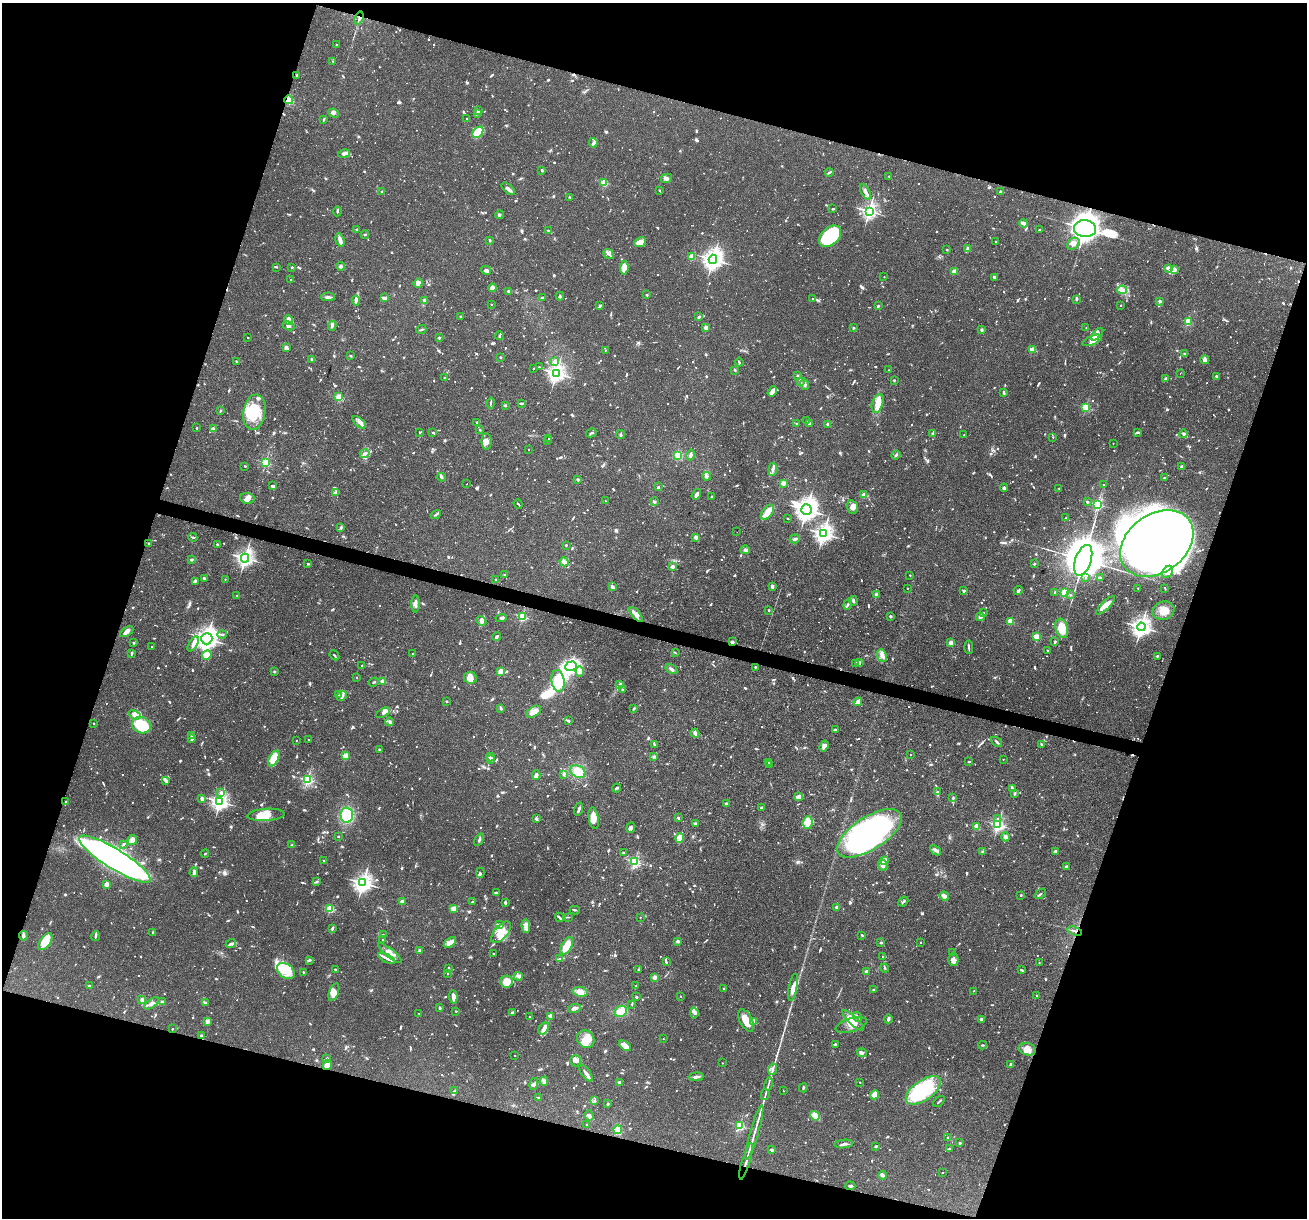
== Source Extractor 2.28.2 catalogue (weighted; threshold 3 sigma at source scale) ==
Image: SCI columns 1-5220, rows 251-5112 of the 5220 x 5237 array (HDU 1 of 3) = the unmasked area's bounding box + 8 px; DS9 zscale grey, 4 x 4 block average (1 PNG px = mean of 4 x 4 image px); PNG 1309 x 1220 px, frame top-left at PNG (2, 3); each listed source drawn as its Kron ellipse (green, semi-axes under 4 px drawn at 4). Shown black and unused: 36% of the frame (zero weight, under 3 of 4 exposures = <1% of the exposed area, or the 3 px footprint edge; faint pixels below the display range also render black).
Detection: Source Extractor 2.28.2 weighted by HDU 2 'WHT'. Background 0.0756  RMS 0.0036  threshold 0.016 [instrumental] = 3 sigma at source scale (4.5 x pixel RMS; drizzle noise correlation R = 1.50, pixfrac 1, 0.05/0.05 arcsec/px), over >= 5 px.
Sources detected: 1884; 27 too faint to see at this stretch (4 x 4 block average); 17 inside a brighter object's white glare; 13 cosmic-ray / hot-pixel residue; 1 long thin detection or spike segment (spike, bleed or trail) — neither listed nor drawn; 76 coinciding with a brighter row at this scale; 96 inside a brighter listed object's ellipse — not listed separately; of the other 1654, all 500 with FLUX_AUTO >= 2.45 (the completeness limit of this list) listed and drawn (1154 fainter detections not listed), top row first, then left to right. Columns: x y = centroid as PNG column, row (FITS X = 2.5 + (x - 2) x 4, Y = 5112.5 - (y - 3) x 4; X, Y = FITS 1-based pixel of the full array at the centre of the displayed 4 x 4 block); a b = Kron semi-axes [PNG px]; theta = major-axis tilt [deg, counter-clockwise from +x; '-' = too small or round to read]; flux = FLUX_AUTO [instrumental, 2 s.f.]
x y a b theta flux
359 18 7 2 71 5
336 45 2 2 - 4.1
333 61 3 2 - 3.7
297 75 2 2 - 2.9
289 100 4 3 - 25
478 111 3 2 - 7.5
334 113 5 4 - 8
477 113 3 2 - 3.4
324 119 3 2 - 3
467 119 2 2 - 4
478 132 6 4 47 65
593 143 4 3 - 5.4
344 154 6 3 11 11
542 170 3 2 - 4.6
829 172 4 2 - 4.7
889 176 2 2 - 2.9
666 178 5 4 - 7.3
604 182 2 2 - 140
508 189 8 3 -42 8
660 190 2 2 - 4.4
382 192 3 2 - 4.8
865 192 9 3 -63 8.2
1000 192 3 3 - 5.4
570 197 2 2 - 3.2
833 209 3 2 - 3.4
337 211 5 2 - 2.5
869 211 3 3 - 570
500 215 4 2 - 2.7
1023 223 4 2 - 16
357 229 2 2 - 7
1085 229 11 8 -5 3200
548 230 2 2 - 5.2
1039 230 3 2 - 2.5
365 235 4 2 - 2.7
830 236 13 8 42 160
340 240 7 3 -73 14
490 240 3 2 - 2.7
995 241 2 2 - 3.5
640 242 6 4 25 18
1073 244 7 5 41 9.9
968 249 2 2 - 10
947 250 2 2 - 5.5
609 254 6 2 -37 5.3
692 257 2 2 - 83
713 259 4 4 - 970
340 266 4 3 - 6.5
277 267 4 2 - 2.5
292 267 2 2 - 7.5
624 268 7 4 83 23
1168 268 4 3 - 7.5
1174 269 3 3 - 13
486 270 5 3 - 10
954 271 2 2 - 64
884 277 2 2 - 2.6
994 277 2 2 - 4.1
291 280 2 2 - 3.8
418 283 5 3 - 15
492 288 4 3 - 11
1122 290 5 3 - 6.2
509 292 2 2 - 7
647 295 2 2 - 8.6
560 296 4 2 - 2.6
328 297 7 3 2 6.7
384 298 3 2 - 12
542 298 3 3 - 3.7
813 299 2 2 - 7.5
1077 299 3 2 - 2.6
356 300 5 2 - 3.8
425 300 2 2 - 33
1160 301 2 2 - 5.9
491 304 2 2 - 3.6
1121 305 2 2 - 5.4
600 306 3 2 - 5.8
878 306 2 2 - 3.8
460 317 2 2 - 5.7
699 317 2 2 - 4.2
288 320 5 3 - 9.7
1188 322 2 2 - 150
288 326 6 3 -26 7.8
332 326 5 3 - 5.4
706 328 2 2 - 45
853 328 2 2 - 8.9
1086 328 2 2 - 2.6
981 329 3 2 - 2.7
421 330 5 2 - 2.9
1097 334 7 4 45 8.7
499 336 4 2 - 3.3
248 338 2 2 - 3.4
439 338 2 2 - 4.4
1092 340 10 4 23 26
286 348 4 3 - 9.9
1032 349 2 2 - 69
605 350 2 2 - 2.8
1185 353 3 2 - 3.4
351 356 2 2 - 2.6
500 357 2 2 - 11
312 359 4 2 - 2.7
1205 360 4 3 - 7.9
237 362 2 2 - 4.1
555 362 2 2 - 27
739 362 4 2 - 2.9
539 367 2 2 - 5.4
533 369 2 2 - 3.7
735 370 3 2 - 2.5
889 370 2 2 - 2.9
556 373 3 3 - 720
1180 374 2 2 - 5.6
797 376 2 2 - 3.3
444 377 2 2 - 5.3
1216 377 4 2 - 5.6
1166 379 2 2 - 7.3
894 380 2 2 - 7
800 381 3 2 - 9.3
805 384 6 2 -79 15
772 391 5 2 - 20
1004 392 3 2 - 3.1
339 397 2 2 - 81
491 403 5 2 - 2.8
878 403 10 5 73 24
522 404 3 2 - 2.7
505 406 3 2 - 2.6
1086 407 2 2 - 170
220 411 2 2 - 2.5
254 412 18 11 81 90
807 420 2 2 - 5.7
359 422 8 3 -40 9.3
477 422 2 2 - 8.7
809 423 2 2 - 8.4
797 424 2 2 - 6
827 424 2 2 - 7.6
197 428 2 2 - 5.1
213 429 2 2 - 38
480 430 2 2 - 2.9
419 432 2 2 - 5.5
433 432 2 2 - 3.1
1137 432 4 2 - 3
591 433 5 2 - 3
933 433 4 2 - 4.2
621 434 4 2 - 2.7
1183 434 4 3 - 3.7
964 435 2 2 - 2.7
1053 437 2 2 - 3.1
549 438 2 2 - 8.4
486 441 8 5 -88 12
548 441 2 2 - 18
1113 443 2 2 - 2.5
529 449 2 2 - 3.5
365 454 5 3 - 6.8
678 455 4 3 - 29
691 455 5 2 - 6.3
896 455 5 2 - 3
266 462 2 2 - 240
245 466 2 2 - 2.9
1181 466 2 2 - 6.2
773 469 6 2 84 5.3
706 476 4 3 - 4.9
442 477 4 3 - 3.6
1165 478 3 2 - 2.5
578 480 2 2 - 16
783 483 2 2 - 58
467 484 2 2 - 6.1
1103 484 2 2 - 2.5
273 486 3 2 - 8.7
658 487 3 2 - 3
1004 488 4 2 - 5.3
1059 488 2 2 - 2.9
335 493 2 2 - 31
696 494 5 3 - 9.5
864 495 2 2 - 41
712 497 3 2 - 3.4
247 498 7 5 -7 12
605 501 2 2 - 2.7
654 502 4 2 - 3.5
1087 502 2 2 - 2.8
518 504 5 2 - 2.6
1098 504 2 2 - 280
853 507 7 5 -74 14
806 510 5 5 - 1300
767 512 8 5 54 21
436 515 5 2 - 3.1
787 518 2 2 - 2.8
1066 518 3 2 - 2.6
341 528 2 2 - 4.4
737 532 2 2 - 13
823 534 4 3 - 820
193 537 4 2 - 2.4
696 537 2 2 - 41
795 539 5 2 - 4.1
1157 543 40 29 36 2700
149 544 2 2 - 6
217 544 2 2 - 7.6
566 545 2 2 - 7.2
745 550 5 3 - 5
245 558 4 3 - 630
191 560 3 3 - 3.2
1083 560 16 8 71 9600
564 562 5 4 - 13
308 564 2 2 - 3
1034 564 2 2 - 12
672 567 2 2 - 35
1168 572 7 4 54 14
504 575 2 2 - 6.6
910 575 2 2 - 3.9
204 578 3 2 - 5.1
1086 578 2 2 - 2.7
1100 578 3 2 - 2.9
225 579 2 2 - 2.5
496 580 2 2 - 5.6
195 581 4 2 - 6.4
772 586 4 3 - 4.6
612 587 3 2 - 11
907 588 2 2 - 3.4
1138 588 2 2 - 2.8
1165 588 3 2 - 2.8
1018 590 5 3 - 3.4
964 591 2 2 - 16
1055 592 2 2 - 2.8
1065 593 2 2 - 180
876 594 2 2 - 34
237 595 2 2 - 2.7
1070 595 2 2 - 2.5
853 601 5 3 - 3.8
415 604 8 3 -89 8.2
848 604 6 2 71 3.4
1106 605 12 3 43 24
769 610 2 2 - 6.5
1164 611 11 9 16 29
983 613 2 2 - 3.2
636 615 9 3 -49 9.9
522 616 2 2 - 200
890 616 2 2 - 14
980 617 4 3 - 5
501 618 6 2 5 3.9
481 621 5 4 - 5.9
1010 621 2 2 - 93
1141 627 4 4 - 760
1062 628 10 6 -74 44
127 632 7 4 33 9.7
222 634 5 3 - 4
497 637 4 2 - 4.9
1036 637 2 2 - 99
207 639 6 5 - 900
732 642 2 2 - 34
1055 642 3 2 - 3.4
134 643 2 2 - 11
951 643 2 2 - 63
193 644 8 3 60 9.8
152 646 2 2 - 2.8
969 647 6 2 -85 3.9
1048 651 2 2 - 7.7
131 653 4 3 - 3.3
413 653 2 2 - 2.6
675 653 4 2 - 2.6
207 655 5 4 - 40
334 655 5 2 - 2.9
882 656 6 4 -65 11
1157 656 2 2 - 8.6
859 662 4 2 - 2.6
856 663 4 2 - 3.1
362 666 2 2 - 7.2
571 666 6 4 19 330
755 667 2 2 - 6.9
671 669 6 3 -33 5.1
274 671 2 2 - 2.5
501 671 2 2 - 33
580 671 5 4 - 11
357 677 2 2 - 2.7
470 678 6 6 - 18
383 681 2 2 - 56
558 681 11 6 -81 69
374 682 5 2 - 2.5
620 684 4 2 - 3.6
622 690 3 3 - 2.5
339 694 3 2 - 12
342 696 5 2 - 6.1
446 701 2 2 - 7.3
858 702 4 3 - 17
501 708 3 2 - 4.1
634 709 3 2 - 2.6
534 712 8 5 32 17
383 713 7 2 29 9.8
135 715 6 3 -22 8.1
568 721 3 2 - 2.9
390 722 4 3 - 5.3
94 723 2 2 - 3.9
141 725 9 8 - 140
835 729 3 2 - 3
695 733 4 4 - 5
191 735 2 2 - 5.3
192 739 3 2 - 4.9
296 740 2 2 - 2.5
308 740 2 2 - 2.9
996 742 6 2 -39 4.9
1041 744 2 2 - 4.6
655 745 3 2 - 3
824 746 6 3 71 6.1
379 750 3 2 - 4
910 755 2 2 - 2.6
345 756 2 2 - 86
490 757 4 3 - 5.5
654 757 3 2 - 4.6
274 759 8 4 63 38
1003 759 2 2 - 2.5
490 760 2 2 - 14
768 762 2 2 - 3.1
969 762 2 2 - 4.1
769 765 2 2 - 3.8
578 772 8 5 -25 38
564 774 4 3 - 3.5
536 775 5 3 - 7.5
165 780 3 2 - 9
307 780 2 2 - 280
616 788 4 2 - 4.2
1012 788 2 2 - 4.1
221 792 3 2 - 3.2
937 792 2 2 - 6.5
1014 793 3 2 - 2.6
799 797 4 3 - 11
953 798 3 2 - 2.6
202 799 2 2 - 8.4
66 801 2 2 - 2.7
220 802 3 3 - 630
726 804 2 2 - 7.7
761 808 4 3 - 3.3
579 809 7 2 74 4.9
266 815 18 6 4 57
347 815 7 6 - 110
536 818 3 2 - 4.6
594 818 11 5 -81 21
678 818 2 2 - 5.6
998 818 4 2 - 3.6
695 823 3 2 - 3.1
808 823 6 5 - 25
998 825 2 2 - 400
977 826 2 2 - 64
631 827 5 4 - 6.7
869 833 37 16 32 630
338 836 2 2 - 7
1005 837 4 3 - 10
680 838 5 3 - 16
132 840 5 4 - 19
479 840 7 2 61 4.4
123 844 2 2 - 2.6
292 845 3 2 - 2.7
936 850 6 3 -39 5.8
983 852 3 2 - 6.1
1056 852 4 3 - 7.7
623 853 2 2 - 3.3
205 854 4 2 - 2.6
115 859 42 10 -32 1500
324 861 3 2 - 3.4
635 861 2 2 - 280
885 861 4 3 - 20
883 865 6 4 -65 9.1
1066 867 2 2 - 4.7
194 872 4 2 - 12
480 873 5 2 - 3.1
316 882 4 2 - 4.5
363 883 4 4 - 730
107 884 2 2 - 65
496 892 3 2 - 3.8
1040 894 6 2 40 2.5
1021 895 2 2 - 9.1
944 896 5 2 - 20
402 902 2 2 - 45
473 902 3 2 - 2.8
903 902 5 2 - 3.4
505 903 3 2 - 5.2
837 907 2 2 - 6.1
330 909 2 2 - 180
453 909 4 3 - 25
575 910 5 2 - 2.5
559 917 5 2 - 4
568 917 4 2 - 2.5
640 917 2 2 - 2.8
500 924 2 2 - 4.6
526 926 7 3 -86 24
332 929 4 2 - 3.1
1075 931 7 2 -17 5.2
153 932 4 2 - 3.6
501 932 13 6 48 29
383 935 2 2 - 6.7
862 935 3 2 - 3.4
23 936 5 3 - 7.2
95 936 5 2 - 3.8
383 939 2 2 - 3.3
678 941 4 3 - 3.4
45 942 9 5 53 49
920 942 2 2 - 4.2
231 943 5 2 - 4.2
450 943 7 4 35 14
881 943 2 2 - 12
567 946 9 5 60 30
419 950 2 2 - 6.1
390 953 14 3 -39 16
493 953 2 2 - 4.4
953 953 2 2 - 3.4
883 957 2 2 - 2.5
387 958 9 3 -27 7.7
560 959 4 2 - 2.6
953 959 6 5 - 8.8
309 960 3 2 - 2.9
666 962 4 2 - 4.1
1039 963 2 2 - 2.8
449 968 3 2 - 2.9
885 968 4 2 - 2.6
335 969 2 2 - 6.5
638 970 3 3 - 2.7
1022 970 3 2 - 3.3
286 971 10 7 -39 31
303 972 2 2 - 6.2
866 972 2 2 - 31
448 973 3 2 - 2.7
518 976 4 3 - 5.6
655 977 2 2 - 53
507 982 6 6 - 34
89 986 2 2 - 12
636 986 3 2 - 2.6
793 987 14 4 78 21
724 988 2 2 - 6.9
873 990 2 2 - 9.3
973 991 2 2 - 2.5
334 992 9 5 70 13
580 992 7 4 -10 20
1037 995 2 2 - 3.7
681 996 2 2 - 2.9
453 997 6 2 -84 15
636 997 2 2 - 12
142 999 3 3 - 8.5
162 1002 3 3 - 5.1
205 1002 3 3 - 3.3
151 1003 8 3 35 8.1
632 1004 4 2 - 2.5
440 1008 3 2 - 3.7
574 1008 6 3 10 9.2
456 1011 2 2 - 7.2
621 1011 6 5 - 30
419 1013 2 2 - 3.2
512 1013 3 3 - 4.2
694 1013 5 3 - 6.3
551 1016 3 2 - 13
529 1017 2 2 - 2.4
857 1017 5 3 - 5
888 1019 4 2 - 6.1
982 1019 4 2 - 4.7
746 1020 12 6 -63 38
853 1020 14 3 -43 24
207 1021 4 3 - 8.3
753 1021 2 2 - 50
851 1025 16 6 17 21
544 1028 6 4 57 11
172 1029 2 2 - 6.6
201 1036 4 3 - 3.7
586 1039 9 8 - 25
663 1039 2 2 - 2.7
835 1044 3 2 - 3.8
982 1045 4 2 - 3.1
625 1046 7 3 -39 24
1027 1049 9 6 -13 16
862 1053 5 3 - 6.1
514 1056 2 2 - 3.6
327 1059 3 2 - 2.6
575 1061 6 5 - 9.2
722 1063 2 2 - 3.3
1010 1064 4 2 - 4.5
327 1065 5 4 - 15
773 1069 6 2 73 3.6
586 1073 9 3 -52 7.9
696 1077 7 2 5 7.3
544 1081 4 3 - 5.5
619 1082 3 3 - 6.1
860 1082 2 2 - 2.8
534 1084 6 4 76 5.9
768 1084 7 2 76 3.4
803 1088 4 2 - 3.2
455 1090 3 3 - 3
923 1090 20 10 35 220
783 1091 2 2 - 2.8
765 1095 5 2 - 2.6
875 1095 5 3 - 39
538 1098 3 2 - 3.4
595 1101 4 2 - 2.5
939 1101 7 2 44 3
608 1104 3 2 - 2.8
589 1115 5 3 - 5.4
815 1116 5 3 - 45
587 1124 2 2 - 4.4
740 1125 2 2 - 210
618 1130 4 3 - 37
754 1133 28 2 74 20
948 1138 3 2 - 4.6
960 1143 2 2 - 14
844 1144 9 2 4 6.3
876 1146 3 2 - 3.5
949 1148 3 2 - 2.6
772 1150 2 2 - 24
746 1161 19 2 73 8.8
942 1173 2 2 - 2.9
882 1175 4 3 - 6.8
850 1186 5 2 - 4.4
Overlapping masked pixels (flux is a lower limit): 7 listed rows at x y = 359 18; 289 100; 1085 229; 1157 543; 732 642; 1075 931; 746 1161
Diffuse or blended objects may show on this block-average render without a row.